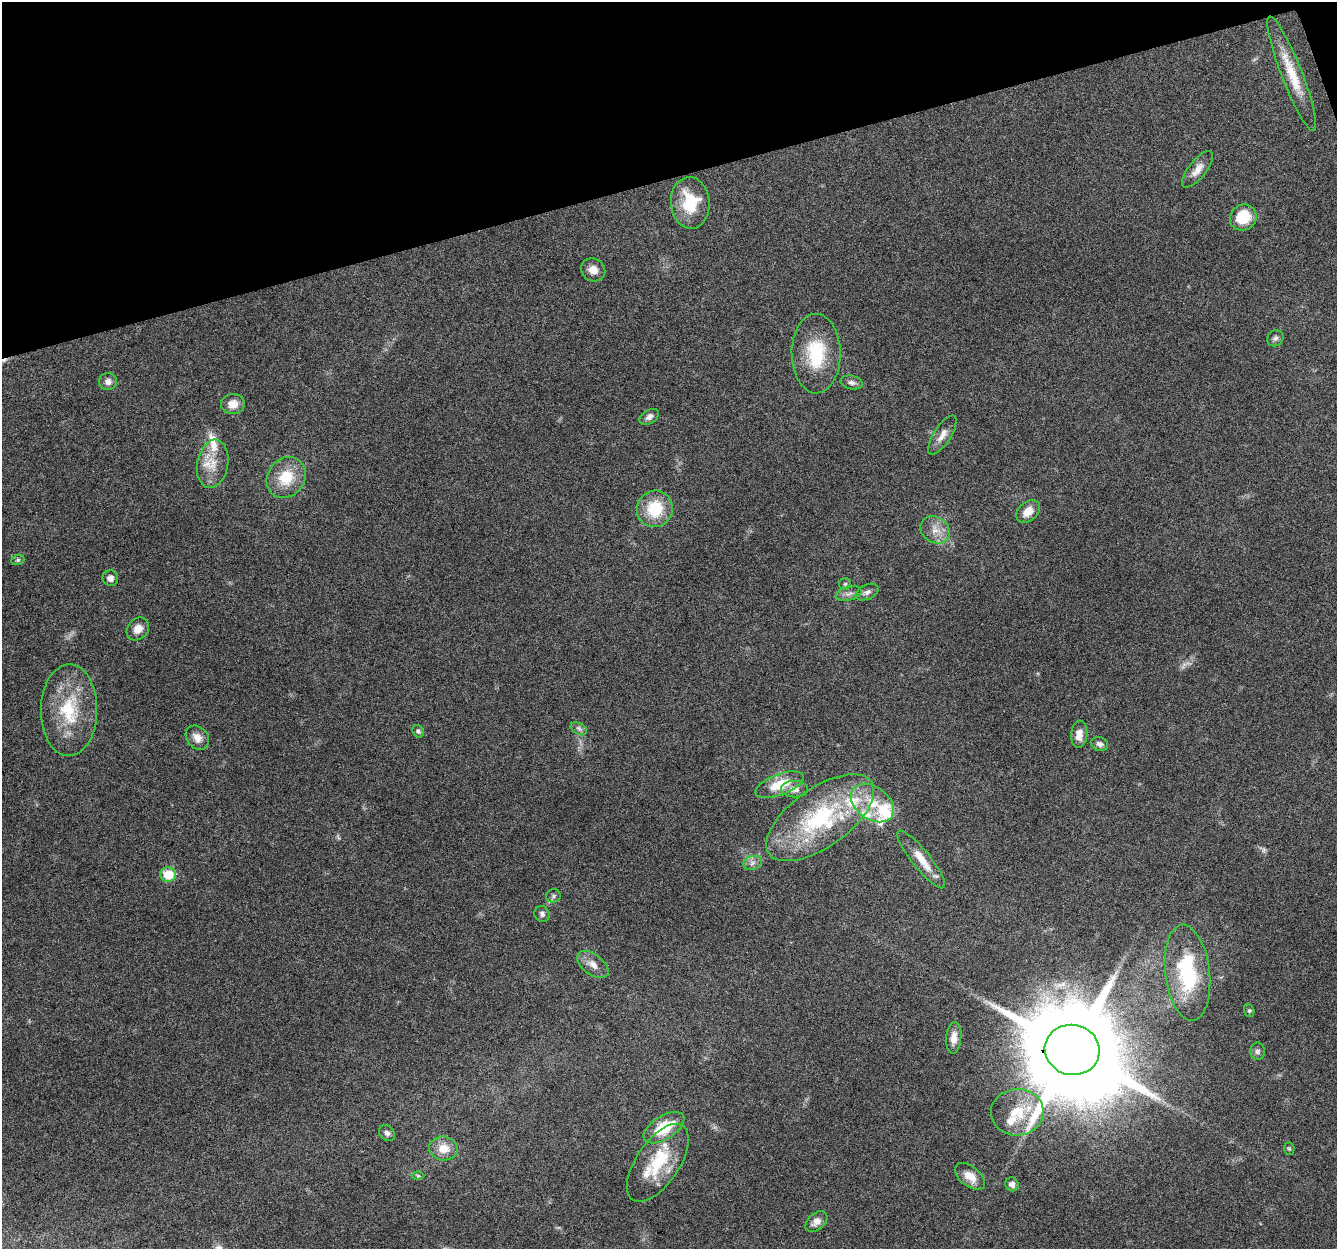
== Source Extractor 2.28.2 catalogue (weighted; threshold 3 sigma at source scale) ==
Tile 3 of 4 x 4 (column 3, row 1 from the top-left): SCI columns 2671-4005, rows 3801-5047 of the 5340 x 5160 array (HDU 1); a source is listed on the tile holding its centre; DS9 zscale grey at full resolution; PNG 1339 x 1251 px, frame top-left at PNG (2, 2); each listed source drawn as its Kron ellipse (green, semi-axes under 4 px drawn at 4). Shown black and unused: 14% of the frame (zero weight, under 4 of 8 exposures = <1% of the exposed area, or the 3 px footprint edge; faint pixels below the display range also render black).
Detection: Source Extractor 2.28.2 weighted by HDU 2 'WHT'; one run over the whole footprint, this tile lists its part. Background 0.0853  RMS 0.0039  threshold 0.0161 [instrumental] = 3 sigma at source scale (4.09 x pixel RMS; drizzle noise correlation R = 1.36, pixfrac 0.8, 0.0396/0.0396 arcsec/px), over >= 5 px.
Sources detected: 68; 2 too faint to see at this stretch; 1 cosmic-ray / hot-pixel residue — neither listed nor drawn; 11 inside a brighter listed object's ellipse — not listed separately; the other 54 listed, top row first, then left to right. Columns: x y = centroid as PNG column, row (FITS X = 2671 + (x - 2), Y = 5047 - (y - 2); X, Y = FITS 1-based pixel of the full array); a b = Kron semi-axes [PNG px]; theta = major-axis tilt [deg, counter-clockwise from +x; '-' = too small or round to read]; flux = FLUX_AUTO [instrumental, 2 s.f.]
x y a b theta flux
1292 74 61 10 -69 12
1197 169 22 8 52 3.6
690 203 26 19 -85 15
1243 218 14 12 42 12
593 270 12 11 - 3.1
1275 338 9 7 42 1.2
816 354 40 24 -90 20
108 382 9 8 - 2
852 383 11 7 -11 1.4
233 404 12 10 1 4.1
649 417 11 6 31 1.7
942 435 22 8 57 3.2
213 464 24 15 79 8
286 477 21 18 53 12
655 509 18 18 - 14
1028 511 13 9 40 4.3
935 530 15 13 -34 4.5
18 560 7 5 21 0.61
110 578 8 7 - 2
845 584 6 6 - 0.65
867 592 12 7 25 1.6
849 594 13 6 16 1.7
138 629 12 10 49 3.4
69 710 46 28 89 22
579 729 9 5 -29 1
418 731 6 5 - 0.74
1079 734 13 8 85 3.7
197 738 13 10 -49 3.3
1100 744 9 7 -17 1.5
780 785 25 10 21 11
795 789 13 8 0 2.9
872 803 24 16 -37 11
820 818 62 29 35 45
921 859 36 9 -51 6.9
752 863 9 7 18 1.6
168 874 8 7 - 10
553 896 7 6 - 0.85
542 914 8 7 - 1.2
593 964 18 10 -37 3.4
1187 973 48 22 -83 32
1249 1011 6 5 - 0.6
954 1038 16 7 85 3.4
1072 1050 27 25 -13 7800
1257 1051 8 7 - 1.3
1017 1112 26 23 5 14
664 1128 23 11 32 13
387 1133 9 7 -46 1.4
444 1148 14 12 -7 5.4
1289 1149 6 5 - 0.55
658 1163 45 21 56 19
418 1176 6 4 -1 0.54
970 1176 17 10 -38 4.9
1012 1184 7 6 - 2.1
816 1221 13 8 41 2.8
Overlapping masked pixels (flux is a lower limit): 1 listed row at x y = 1072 1050